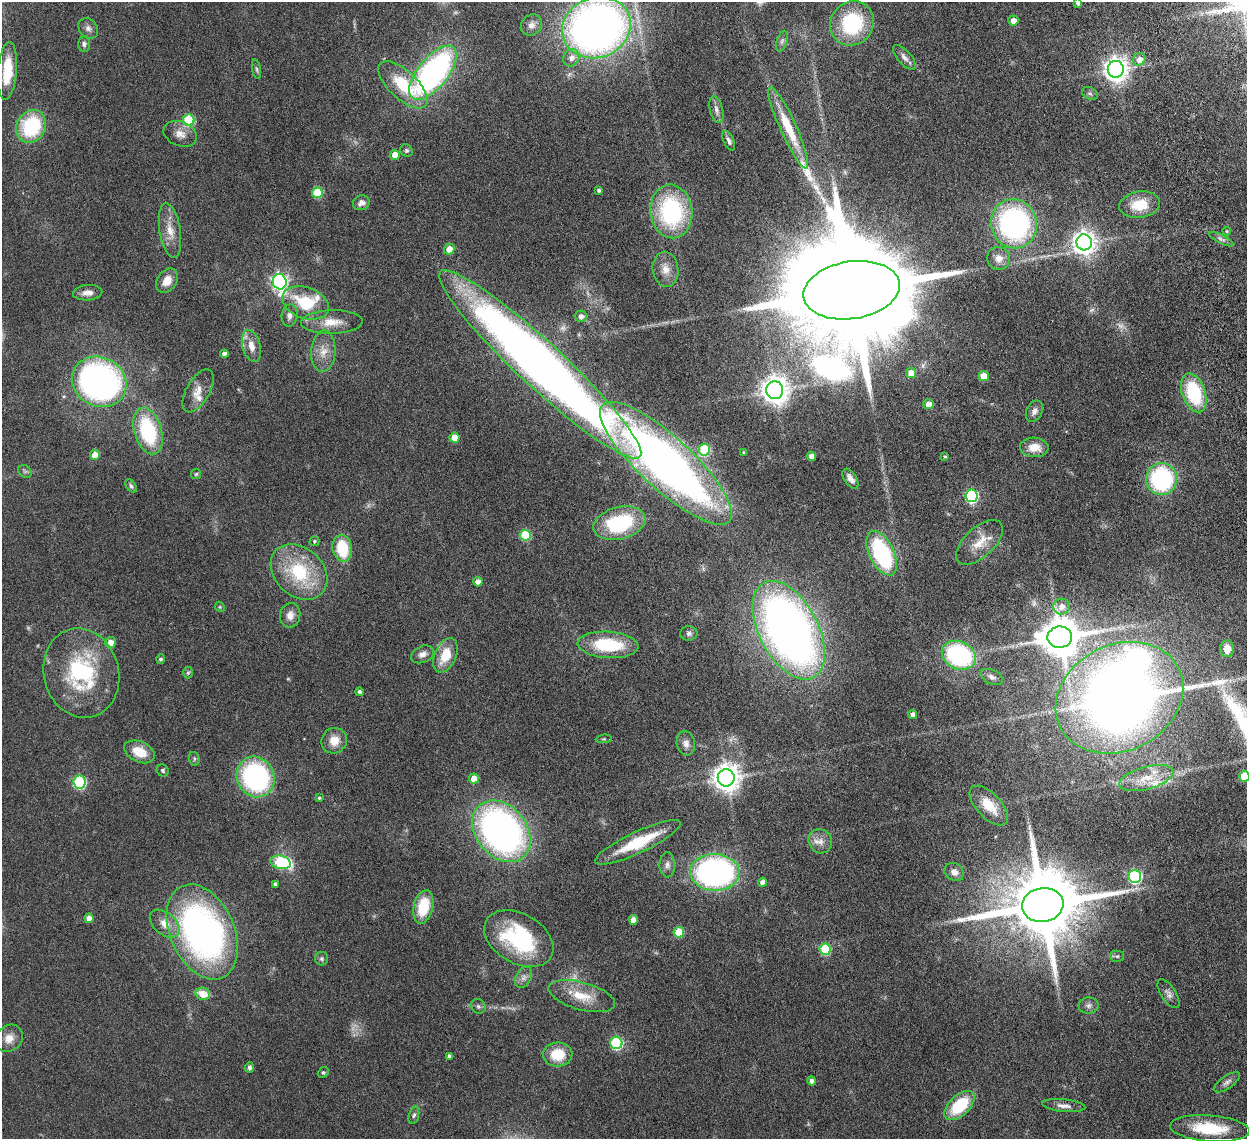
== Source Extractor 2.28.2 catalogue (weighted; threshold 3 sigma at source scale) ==
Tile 10 of 4 x 4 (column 2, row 3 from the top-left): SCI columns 1337-2581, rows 1309-2445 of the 5159 x 5000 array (HDU 1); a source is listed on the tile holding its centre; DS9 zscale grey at full resolution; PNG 1249 x 1141 px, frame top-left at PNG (2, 2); each listed source drawn as its Kron ellipse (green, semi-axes under 4 px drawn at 4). Nothing masked; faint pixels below the display range render black.
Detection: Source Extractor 2.28.2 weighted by HDU 2 'WHT'; one run over the whole footprint, this tile lists its part. Background 0.0545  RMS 0.0051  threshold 0.0207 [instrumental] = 3 sigma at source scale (4.09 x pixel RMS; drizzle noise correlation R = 1.36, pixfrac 0.8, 0.05/0.05 arcsec/px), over >= 5 px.
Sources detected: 165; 6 too faint to see at this stretch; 3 inside a brighter object's white glare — neither listed nor drawn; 3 inside a brighter listed object's ellipse — not listed separately; the other 153 listed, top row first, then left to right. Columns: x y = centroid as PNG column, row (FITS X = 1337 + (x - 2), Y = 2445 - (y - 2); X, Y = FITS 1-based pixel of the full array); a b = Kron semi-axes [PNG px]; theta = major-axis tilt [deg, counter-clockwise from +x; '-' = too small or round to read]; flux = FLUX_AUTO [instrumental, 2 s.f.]
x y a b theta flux
1078 3 4 4 - 1.3
1013 21 5 5 - 3.4
852 23 23 21 51 34
531 25 11 10 - 2.9
596 27 35 30 22 300
88 28 11 9 -49 2.1
782 41 11 5 72 1.2
84 44 7 6 - 1.5
904 57 15 6 -49 2.4
571 58 9 8 - 3
1139 60 6 6 - 4.1
257 69 10 4 -79 0.9
1116 69 8 8 - 370
7 71 29 9 85 15
433 73 33 15 51 130
403 85 31 14 -43 21
1090 93 8 6 -29 1.1
716 110 14 6 -77 2.2
189 120 6 5 - 30
31 126 17 14 62 33
788 128 44 8 -66 18
180 134 17 12 -22 4.4
729 141 10 5 -65 1.5
406 150 6 6 - 0.84
395 155 5 5 - 6.2
599 190 4 3 - 1.1
317 193 5 5 - 19
361 203 8 7 - 2.2
1140 205 20 13 9 12
671 211 27 21 -83 52
1014 224 25 23 -73 91
170 231 27 10 -80 6.7
1227 231 4 4 - 0.51
1221 239 13 4 -27 1.5
1084 242 8 8 - 360
449 249 5 5 - 5.5
999 258 12 11 - 4.1
665 269 17 13 -83 5.3
167 281 13 9 56 5.2
280 282 8 7 - 150
852 290 49 28 9 27000
88 293 15 7 4 3.3
306 303 24 15 -20 20
290 315 11 8 79 2.2
581 316 6 5 - 2.1
332 322 31 12 1 8.2
251 346 16 9 -75 4.6
323 351 21 12 87 6.1
224 354 4 4 - 2.3
540 364 136 22 -43 540
911 373 5 5 - 5.3
984 376 5 5 - 8.6
99 382 28 24 -27 140
775 390 9 8 - 530
198 391 24 11 60 5.5
1194 393 20 11 -71 30
929 404 5 5 - 4.2
1034 411 11 8 65 2.3
148 431 24 13 -73 36
454 438 5 5 - 7.5
1034 447 14 10 -2 6.3
704 450 6 5 - 25
744 453 4 3 - 0.78
95 455 5 5 - 6.9
811 456 4 4 - 3.1
945 456 4 4 - 0.59
666 463 86 26 -43 270
25 471 7 5 -36 0.94
196 474 5 5 - 0.6
850 479 11 6 -56 2.6
1161 479 16 15 - 56
131 486 7 5 -52 0.9
972 496 6 6 - 57
619 523 26 16 15 36
525 535 5 5 - 24
314 541 5 5 - 0.75
979 542 28 14 43 8.6
342 548 13 9 -80 19
882 553 24 12 -63 48
299 572 31 24 -43 30
478 582 4 4 - 3.4
220 607 5 4 - 0.55
1061 607 8 8 - 3.7
290 615 12 10 77 3.4
789 630 53 29 -62 330
689 633 8 7 - 1.3
1060 637 12 10 2 1400
111 642 5 5 - 4.5
608 645 30 13 -4 27
1227 649 8 7 - 5.4
422 654 12 8 25 2.6
445 655 18 10 66 11
959 655 18 13 -26 64
161 659 5 4 - 0.94
81 673 45 37 -75 45
188 673 6 5 - 0.68
992 677 12 7 -26 2
359 692 4 4 - 1.2
1119 698 66 53 27 510
913 714 4 4 - 2.4
604 739 8 3 5 0.55
334 741 13 12 - 6.2
686 743 12 9 -79 2.5
139 752 16 10 -24 9.2
194 759 7 5 -73 0.87
163 770 6 5 - 0.87
1244 776 5 5 - 16
256 777 21 18 -62 73
726 778 8 8 - 520
1146 778 28 11 15 8.7
474 779 5 5 - 5.7
80 782 6 6 - 52
319 798 4 4 - 0.68
989 806 25 12 -46 10
501 831 34 25 -51 190
820 841 12 11 - 3.7
638 842 47 10 25 21
281 862 10 6 -12 37
667 865 12 8 -89 2.2
715 872 24 18 -2 130
954 872 10 8 -37 2.8
1135 876 6 6 - 68
763 882 4 4 - 2.8
275 884 4 4 - 1.2
1043 905 21 17 9 5900
423 907 17 9 77 16
89 918 5 4 - 2.9
633 920 5 4 - 4
165 924 17 11 -41 5.5
202 932 50 32 -66 160
679 932 5 5 - 16
519 939 37 24 -30 44
825 949 5 5 - 25
1117 956 7 5 0 0.81
321 959 7 6 - 0.96
524 977 11 7 60 2.3
203 994 7 6 - 7.5
1168 994 16 7 -57 2.2
582 996 34 13 -15 11
1089 1005 10 8 1 1.9
478 1006 7 6 - 1.2
9 1038 15 12 45 4.7
616 1043 6 6 - 47
558 1054 14 12 4 12
449 1056 4 4 - 1.5
249 1067 5 4 - 1.4
323 1072 6 5 - 0.65
812 1081 4 4 - 1.8
1227 1082 15 6 35 2
960 1105 18 10 44 20
1064 1106 21 6 -6 3
414 1115 9 5 74 1.1
1210 1128 40 13 -4 19
Isophote crosses this tile's border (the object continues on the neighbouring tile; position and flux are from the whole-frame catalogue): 3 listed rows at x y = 1078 3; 596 27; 1244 776